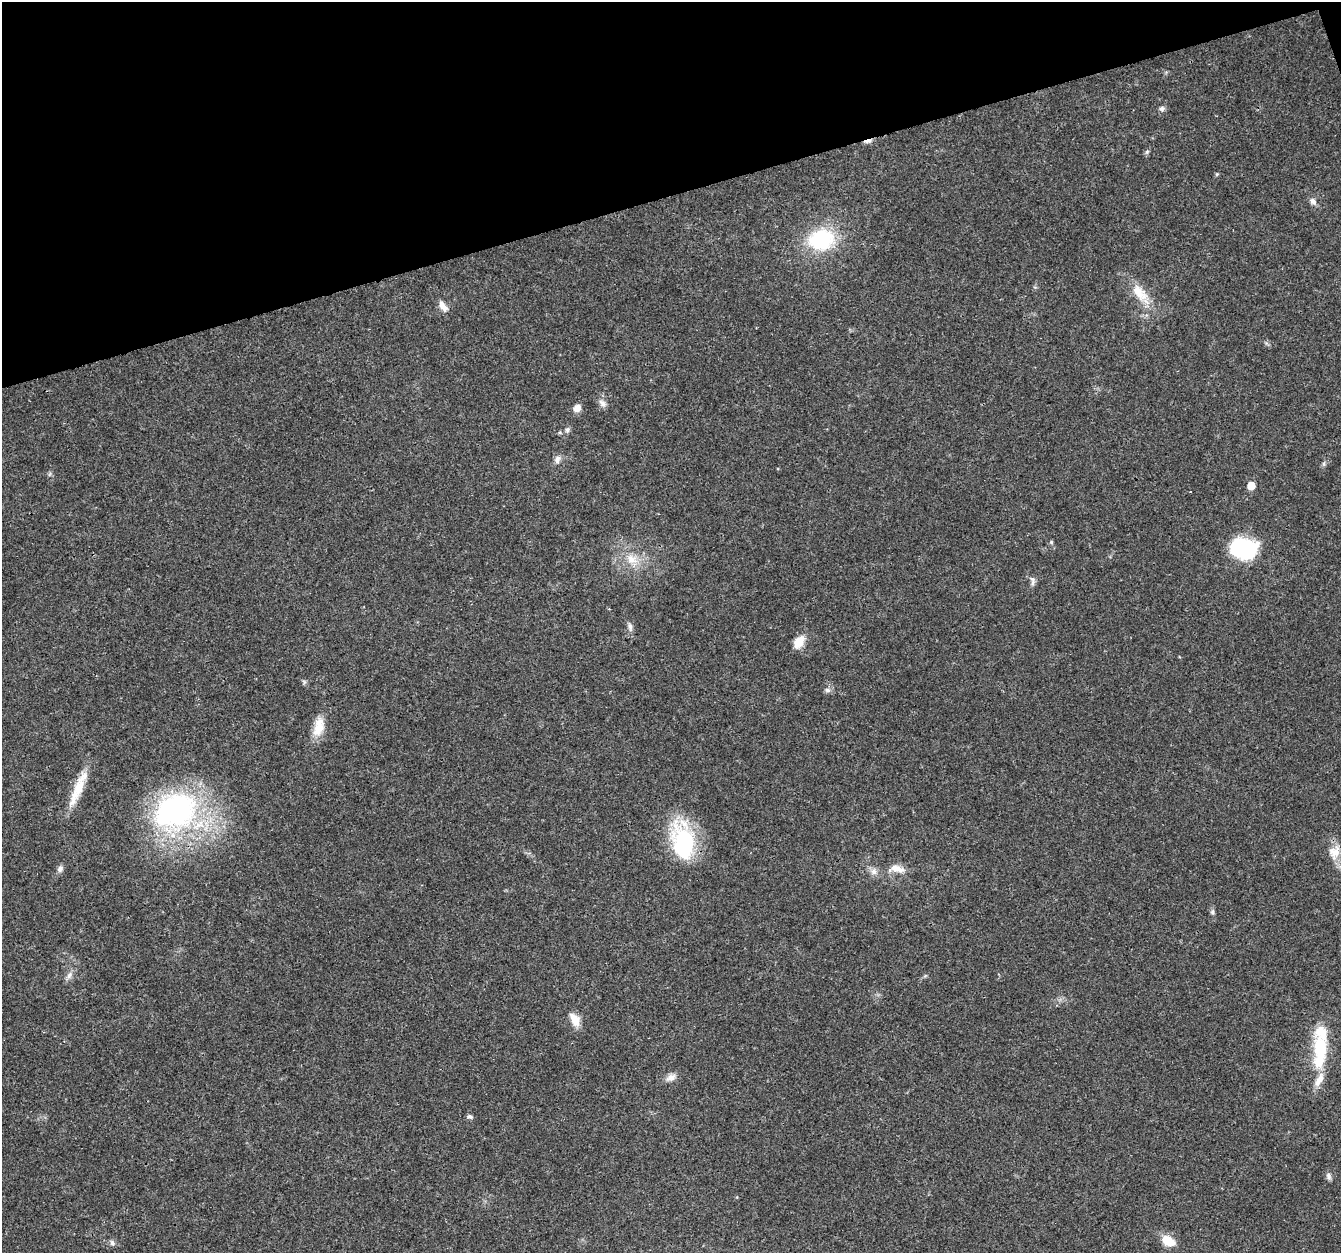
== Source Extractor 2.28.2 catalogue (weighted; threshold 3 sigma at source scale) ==
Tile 3 of 4 x 4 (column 3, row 1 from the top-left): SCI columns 2680-4018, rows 3868-5118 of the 5358 x 5181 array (HDU 1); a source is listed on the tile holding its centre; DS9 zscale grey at full resolution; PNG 1343 x 1255 px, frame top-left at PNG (2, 2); no overlay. Shown black and unused: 16% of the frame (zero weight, under 3 of 4 exposures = <1% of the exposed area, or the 3 px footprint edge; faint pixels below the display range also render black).
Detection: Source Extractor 2.28.2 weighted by HDU 2 'WHT'; one run over the whole footprint, this tile lists its part. Background 0.0264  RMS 0.002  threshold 0.0088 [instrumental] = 3 sigma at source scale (4.5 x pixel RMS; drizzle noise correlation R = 1.50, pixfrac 1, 0.0396/0.0396 arcsec/px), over >= 5 px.
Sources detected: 46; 2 inside a brighter object's white glare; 1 cosmic-ray / hot-pixel residue — not listed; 1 inside a brighter listed object's ellipse — not listed separately; the other 42 listed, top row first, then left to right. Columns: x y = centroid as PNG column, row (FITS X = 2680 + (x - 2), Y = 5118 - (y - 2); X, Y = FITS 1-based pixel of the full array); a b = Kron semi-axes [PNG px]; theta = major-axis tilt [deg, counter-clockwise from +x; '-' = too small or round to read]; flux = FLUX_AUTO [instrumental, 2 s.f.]
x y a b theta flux
1162 108 8 7 - 0.56
868 141 11 4 15 0.78
1147 152 6 5 - 0.36
1217 174 5 4 - 0.24
1313 201 10 7 -47 0.83
821 240 28 21 11 16
1140 292 30 15 -49 4.7
443 306 14 7 -53 1.6
603 403 12 7 -42 0.96
577 408 8 6 46 1.7
567 430 7 6 - 0.52
560 432 6 5 - 0.32
557 459 11 8 77 0.94
1324 463 7 4 90 0.36
1251 486 5 5 - 3.6
1051 542 6 5 - 0.27
1243 548 20 15 -19 27
632 559 18 14 -31 3.5
1033 583 11 5 68 0.66
609 609 3 3 - 0.15
630 627 14 5 -81 0.8
799 642 16 11 57 2.5
304 682 7 4 -56 0.36
828 690 8 6 -2 0.61
319 727 27 12 78 3.6
77 791 47 11 68 5.4
175 811 62 52 12 44
683 841 43 25 -80 19
1334 852 20 16 72 3
60 868 9 7 60 0.76
897 869 25 10 -7 2.4
874 871 9 9 - 1.1
1213 912 8 6 -84 0.46
69 975 11 6 72 0.87
575 1020 18 10 -61 2.3
1320 1049 31 17 -86 9.1
671 1077 15 9 22 1.3
1319 1080 24 9 63 2.3
470 1117 8 5 -3 0.47
1329 1175 9 6 -78 0.69
1168 1241 14 10 -29 3.5
112 1243 8 6 -47 0.58
Overlapping masked pixels (flux is a lower limit): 1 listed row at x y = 868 141